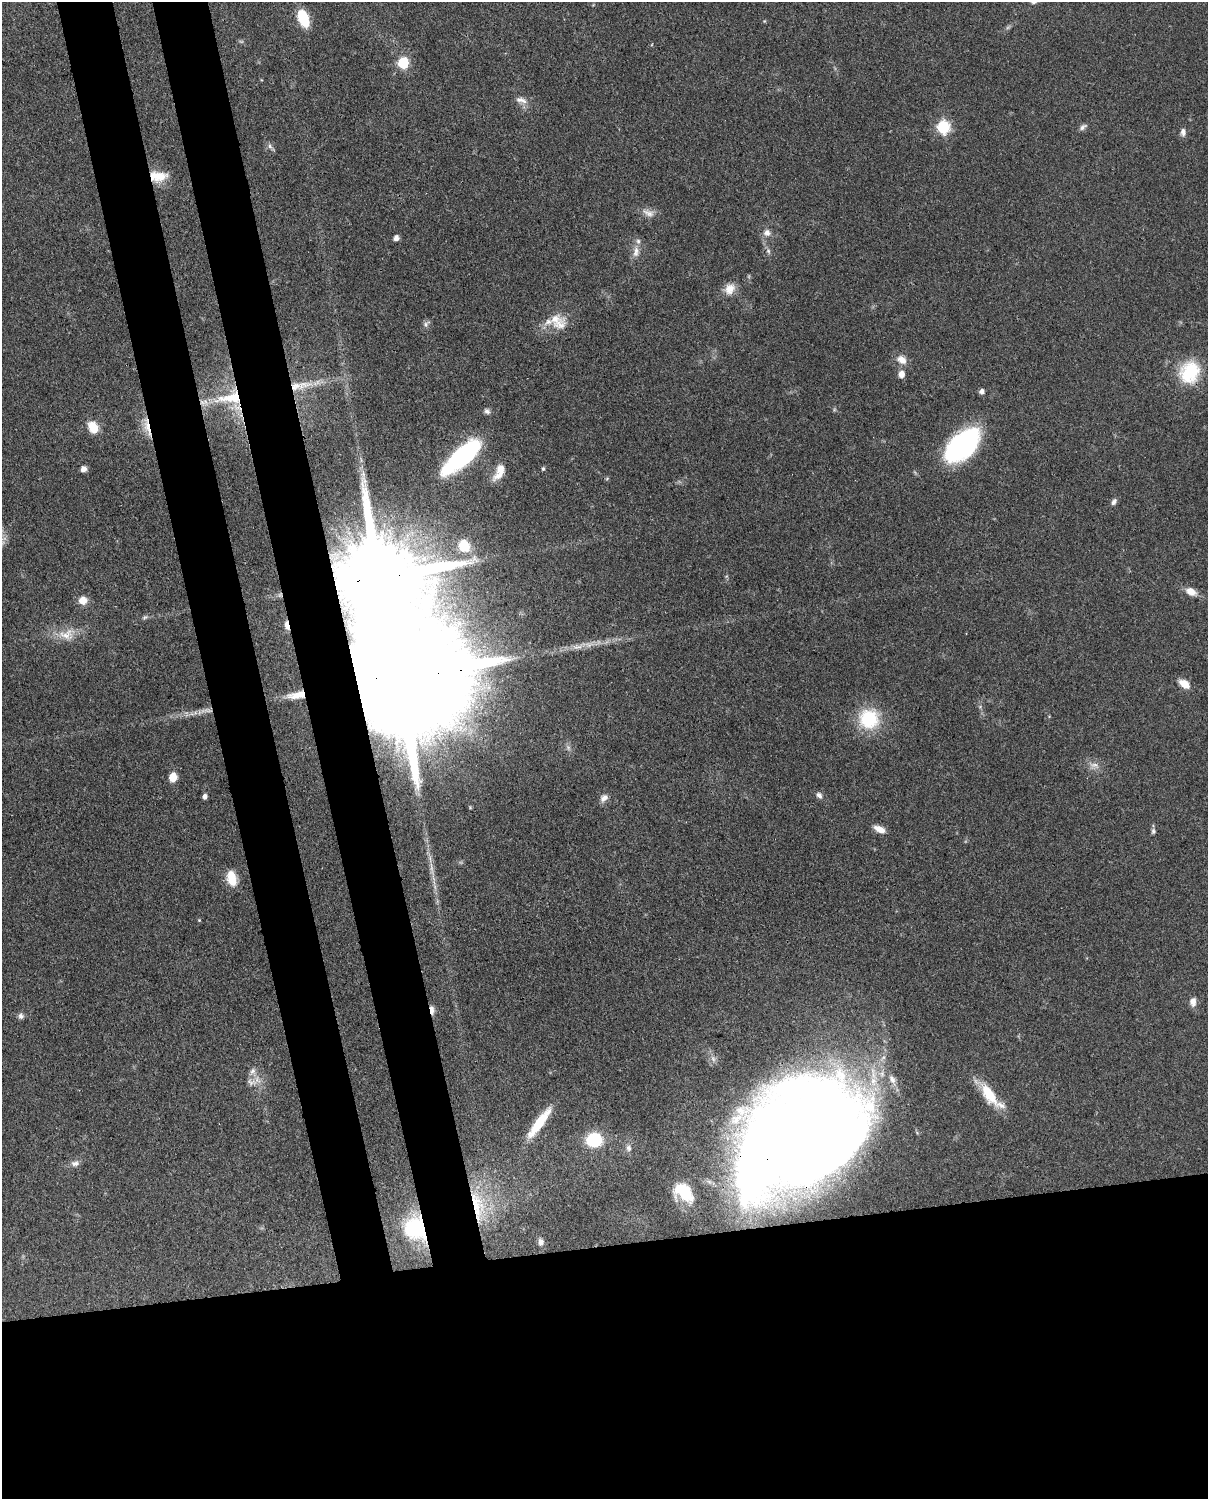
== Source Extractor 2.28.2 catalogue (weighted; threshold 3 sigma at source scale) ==
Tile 11 of 4 x 3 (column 3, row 3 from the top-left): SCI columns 2500-3705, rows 266-1762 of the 5002 x 4908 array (HDU 1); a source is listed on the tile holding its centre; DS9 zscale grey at full resolution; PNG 1210 x 1501 px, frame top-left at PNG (2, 2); no overlay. Shown black and unused: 24% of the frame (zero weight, under 3 of 4 exposures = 7% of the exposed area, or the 3 px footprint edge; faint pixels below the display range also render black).
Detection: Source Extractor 2.28.2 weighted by HDU 2 'WHT'; one run over the whole footprint, this tile lists its part. Background 0.101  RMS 0.004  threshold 0.0182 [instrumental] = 3 sigma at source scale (4.5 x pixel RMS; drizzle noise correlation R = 1.50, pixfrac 1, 0.05/0.05 arcsec/px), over >= 5 px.
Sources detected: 73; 1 too faint to see at this stretch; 1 inside a brighter object's white glare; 1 cosmic-ray / hot-pixel residue — not listed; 2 inside a brighter listed object's ellipse — not listed separately; the other 68 listed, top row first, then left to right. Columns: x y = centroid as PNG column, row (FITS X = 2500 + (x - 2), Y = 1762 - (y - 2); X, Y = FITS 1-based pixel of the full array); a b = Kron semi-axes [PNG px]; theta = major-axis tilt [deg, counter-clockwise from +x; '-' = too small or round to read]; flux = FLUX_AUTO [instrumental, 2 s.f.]
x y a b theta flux
303 18 17 9 -69 14
403 63 7 6 - 32
521 100 16 7 -14 2.6
943 127 7 6 - 51
1083 127 11 6 35 1.3
1183 132 10 6 -86 1.8
270 146 7 5 -48 1.1
158 176 21 12 -1 8.1
648 213 19 8 -20 3.2
767 233 10 9 - 2.4
396 238 5 5 - 2.1
768 251 8 6 -69 1.1
636 252 17 8 83 3.2
729 289 16 13 49 4.7
557 322 26 19 -37 9.2
426 324 7 7 - 1.3
902 360 13 10 -33 3.8
1189 372 27 23 63 21
901 374 6 6 - 3.3
303 385 28 9 11 7.9
982 391 5 5 - 1.7
229 398 46 18 11 21
487 411 8 7 - 1.3
93 427 14 10 -62 6.7
147 427 30 7 -77 5.6
962 445 33 18 45 78
463 456 39 13 42 69
83 469 7 6 - 1.9
543 469 5 4 - 0.74
499 472 23 10 63 5.7
607 478 6 3 20 0.44
1114 502 9 6 57 1.4
464 546 19 15 -56 14
1191 592 13 8 -27 4.1
83 600 9 8 - 4.3
145 617 8 3 19 0.72
67 635 25 16 13 8
401 677 69 22 6 35000
1184 684 13 8 -36 4.6
296 695 26 8 9 6.9
869 719 24 23 - 21
1094 765 15 7 -13 2.7
173 777 7 6 - 7
819 795 9 7 -48 1.6
205 797 5 4 - 1.5
604 798 12 8 38 2.2
470 807 4 4 - 0.38
879 829 14 7 -26 3.7
1153 831 7 5 86 0.93
431 869 24 4 -85 3.4
232 878 17 10 -78 7.7
199 920 4 4 - 0.39
1193 1002 11 8 88 2.6
432 1010 11 5 -84 2.3
21 1016 7 7 - 1.3
253 1071 10 7 57 1.9
892 1079 12 8 -67 2.4
251 1082 17 8 -14 3.3
989 1094 32 13 -56 13
539 1123 40 9 54 13
797 1136 105 69 32 1100
594 1140 10 9 - 31
628 1148 9 7 -74 1.6
75 1163 12 8 8 2.1
684 1193 21 14 -43 13
478 1205 49 18 -80 24
415 1228 30 26 -49 30
541 1242 9 6 -83 1.8
Overlapping masked pixels (flux is a lower limit): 10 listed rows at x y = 158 176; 229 398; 147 427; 463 456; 401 677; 296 695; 432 1010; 797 1136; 478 1205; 415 1228